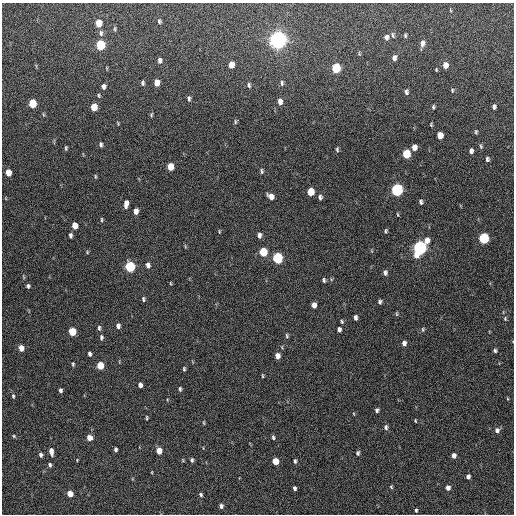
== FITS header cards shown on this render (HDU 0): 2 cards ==
NAXIS1  =                  512 / Axis length
NAXIS2  =                  512 / Axis length

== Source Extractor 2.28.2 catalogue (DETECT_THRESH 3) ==
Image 512 x 512 px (HDU 0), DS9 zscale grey, 1 PNG px = 1 image px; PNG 516 x 516 px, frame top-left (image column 1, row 512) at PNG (2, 3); no overlay
Background 324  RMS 18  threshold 52.9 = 3 sigma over >= 5 px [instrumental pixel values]
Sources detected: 133; all 133 listed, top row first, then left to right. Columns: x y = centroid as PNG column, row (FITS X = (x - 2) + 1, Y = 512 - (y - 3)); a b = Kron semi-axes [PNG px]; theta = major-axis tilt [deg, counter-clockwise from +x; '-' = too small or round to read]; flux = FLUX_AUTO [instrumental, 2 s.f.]
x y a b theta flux
450 10 5 3 - 1000
159 21 5 4 - 2100
99 23 6 5 - 22000
115 29 7 3 82 1500
101 33 7 5 -75 3100
393 35 8 4 -74 2000
405 35 5 4 - 1700
386 37 7 5 88 4200
278 40 7 6 - 890000
422 43 8 5 82 4900
100 45 6 5 - 76000
359 54 6 4 -82 1400
394 58 6 5 - 4200
160 60 6 5 - 3800
231 65 6 5 - 13000
445 65 6 5 - 10000
336 68 6 5 - 73000
143 83 4 3 - 2300
157 83 6 4 90 13000
282 83 8 4 -88 2400
249 85 7 5 -73 2300
104 86 5 4 - 3700
452 90 5 4 - 1500
406 92 5 4 - 2700
99 95 5 4 - 1500
189 98 6 4 -83 2400
280 102 6 5 - 6100
32 103 6 5 - 39000
94 107 6 5 - 23000
433 107 4 3 - 1700
494 107 5 4 - 3000
43 114 6 3 -72 1200
151 115 6 4 88 1500
235 122 7 4 86 1700
118 123 5 3 - 970
431 125 4 2 - 1200
476 132 6 4 88 1600
440 135 6 5 - 14000
101 144 6 4 -85 2300
481 146 6 4 -69 1600
414 147 5 4 - 8600
66 148 5 3 - 1600
337 149 7 4 86 2000
471 151 5 4 - 3800
406 154 6 5 - 44000
487 159 5 4 - 2500
170 167 6 5 - 21000
261 171 7 5 -81 2300
8 173 6 4 -82 16000
95 176 6 3 -89 1300
397 190 6 5 - 200000
311 192 6 5 - 25000
271 196 6 5 - 9200
320 197 6 5 - 3000
421 202 6 4 -83 2400
126 204 8 4 86 7300
136 211 6 4 82 6200
398 215 5 2 - 1000
101 220 6 3 90 1400
75 226 5 4 - 14000
219 231 5 3 - 1100
386 231 4 3 - 1600
70 235 5 3 - 2900
259 235 6 4 -85 4400
484 238 6 5 - 100000
427 240 7 6 - 7600
420 248 8 6 70 330000
87 252 5 4 - 1200
263 252 6 5 - 43000
278 258 6 5 - 120000
148 265 7 6 - 4200
130 267 6 5 - 100000
385 273 6 5 - 3200
24 277 6 3 -70 1200
324 280 5 4 - 2000
170 283 4 2 - 940
28 286 5 5 - 2500
143 299 6 4 -88 1900
380 302 5 4 - 2600
314 305 5 4 - 6600
397 314 7 4 83 1300
355 317 5 4 - 3500
505 319 6 4 -71 1500
342 321 5 4 - 1600
118 326 6 5 - 4200
99 328 7 4 -84 2600
339 329 5 4 - 3600
423 329 6 4 -89 1700
72 331 5 5 - 37000
287 336 6 4 -76 1800
101 337 7 5 81 2400
404 343 6 5 - 4500
21 348 5 4 - 11000
495 351 5 4 - 2100
89 354 4 3 - 2800
277 356 5 4 - 7300
73 364 5 3 - 1600
100 365 5 5 - 26000
184 369 5 3 - 1700
262 376 5 3 - 1200
140 385 5 4 - 5100
180 389 5 4 - 2200
60 390 5 3 - 2800
13 396 6 4 -80 2000
377 410 5 4 - 2500
147 418 5 3 - 1300
415 421 4 3 - 1100
204 422 6 3 -82 1200
386 427 7 5 -76 3100
497 430 7 6 - 4400
14 436 5 4 - 1500
273 437 5 3 - 2000
89 438 5 5 - 9600
116 449 4 3 - 2500
51 451 7 4 -79 6900
159 451 5 4 - 14000
358 453 5 4 - 2300
41 455 4 4 - 3000
454 455 5 4 - 5100
77 460 3 3 - 860
192 460 5 4 - 2200
275 461 5 5 - 19000
295 461 5 3 - 2200
50 465 5 4 - 2400
152 472 4 2 - 800
468 477 4 4 - 3900
391 487 5 4 - 1400
294 488 4 3 - 2700
448 488 5 4 - 5000
70 494 5 4 - 15000
201 495 5 4 - 2100
221 506 5 4 - 3500
416 510 4 3 - 1700